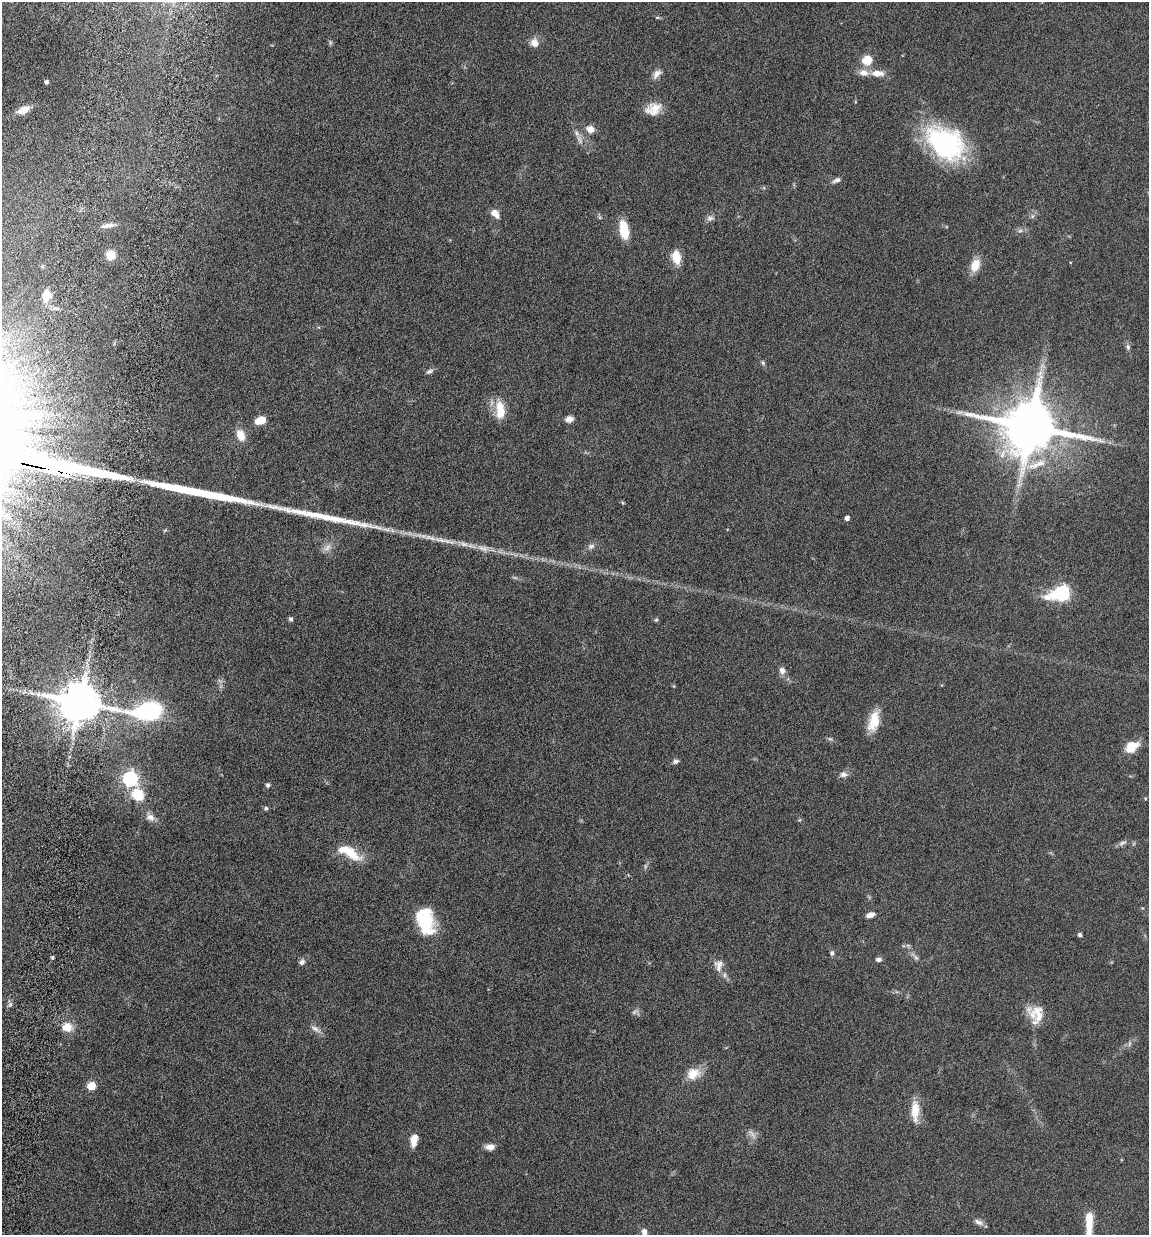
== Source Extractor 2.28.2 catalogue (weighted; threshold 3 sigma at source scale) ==
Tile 7 of 4 x 4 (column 3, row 2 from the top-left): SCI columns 2634-3780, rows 2562-3794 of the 5155 x 5142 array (HDU 1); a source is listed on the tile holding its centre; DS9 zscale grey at full resolution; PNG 1151 x 1237 px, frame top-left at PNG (2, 2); no overlay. Shown black and unused: <1% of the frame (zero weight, under 10 of 20 exposures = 8% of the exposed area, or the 3 px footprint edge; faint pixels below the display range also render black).
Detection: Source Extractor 2.28.2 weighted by HDU 2 'WHT'; one run over the whole footprint, this tile lists its part. Background 0.0613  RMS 0.0029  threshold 0.0117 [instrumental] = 3 sigma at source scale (4.09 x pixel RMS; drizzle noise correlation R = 1.36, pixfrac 0.8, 0.05/0.05 arcsec/px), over >= 5 px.
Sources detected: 89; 5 too faint to see at this stretch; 1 inside a brighter object's white glare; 2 long thin detections or spike segments (spike, bleed or trail) — not listed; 5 inside a brighter listed object's ellipse — not listed separately; the other 76 listed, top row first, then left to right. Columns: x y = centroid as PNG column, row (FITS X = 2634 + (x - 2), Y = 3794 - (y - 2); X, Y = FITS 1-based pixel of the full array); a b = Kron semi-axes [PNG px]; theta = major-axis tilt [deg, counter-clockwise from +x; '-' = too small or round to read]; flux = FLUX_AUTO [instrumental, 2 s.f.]
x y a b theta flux
657 17 6 4 0 0.32
330 42 7 5 72 0.47
534 43 12 10 -77 2
867 60 12 10 46 4.3
877 73 17 8 -2 2.7
657 74 14 7 50 1.6
46 82 4 3 - 0.72
653 109 20 14 20 4.1
23 110 14 7 24 2.3
590 129 8 7 - 2.2
579 139 15 6 -65 1.5
946 143 46 30 -36 37
837 180 11 6 23 1
495 214 11 7 -47 2
1032 216 7 4 88 0.52
710 218 10 8 1 0.99
108 226 19 6 7 1.6
624 230 20 9 -80 6.2
111 255 5 5 - 15
676 257 17 10 -78 3.7
975 265 14 9 67 4.2
46 295 13 10 68 2.7
1128 347 9 5 -81 0.75
763 363 7 5 -74 0.48
429 371 11 6 26 0.76
500 410 24 11 -86 5.4
960 412 12 6 0 1.2
569 419 10 7 13 1.4
262 420 5 5 - 6.9
1030 427 16 12 -11 2000
241 435 14 9 -68 3.2
53 470 25 3 -12 7100
847 518 4 4 - 1.3
444 540 47 7 -11 5.6
591 546 10 7 28 0.93
1061 593 9 6 15 68
291 619 5 4 - 0.66
656 620 6 5 - 0.37
782 671 9 7 -79 1.3
80 703 11 10 - 1200
149 711 24 10 2 54
874 721 26 11 75 5.4
1131 747 13 9 34 6.2
676 761 7 5 23 0.8
843 774 11 9 2 1.2
130 779 6 6 - 66
268 785 5 4 - 0.72
138 795 6 6 - 25
1145 798 5 3 - 0.24
266 808 5 5 - 0.53
150 817 13 10 -36 1.8
1122 843 12 6 24 0.94
352 854 29 13 -39 5.9
870 915 9 5 18 1.5
425 921 29 18 -75 13
1080 935 5 4 - 0.57
832 953 7 5 81 0.6
916 957 7 5 -45 0.66
52 958 4 4 - 0.36
878 959 6 5 - 0.93
302 962 7 7 - 0.95
718 965 17 12 -85 2.3
10 1004 7 5 68 0.62
635 1012 11 5 20 0.72
1038 1014 27 17 -47 5.4
67 1027 10 9 - 4
315 1029 16 6 -34 1.4
693 1074 18 15 22 4.1
91 1086 5 5 - 8.8
915 1111 26 9 89 4.8
752 1134 17 6 -53 1.3
414 1140 14 7 80 3
490 1147 10 6 1 1.9
978 1222 14 7 -25 1.2
1089 1225 40 8 88 7.2
644 1232 9 6 -82 1.3
Overlapping masked pixels (flux is a lower limit): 1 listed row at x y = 53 470
Isophote crosses this tile's border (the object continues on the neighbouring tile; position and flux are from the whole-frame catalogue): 2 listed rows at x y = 1089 1225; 644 1232